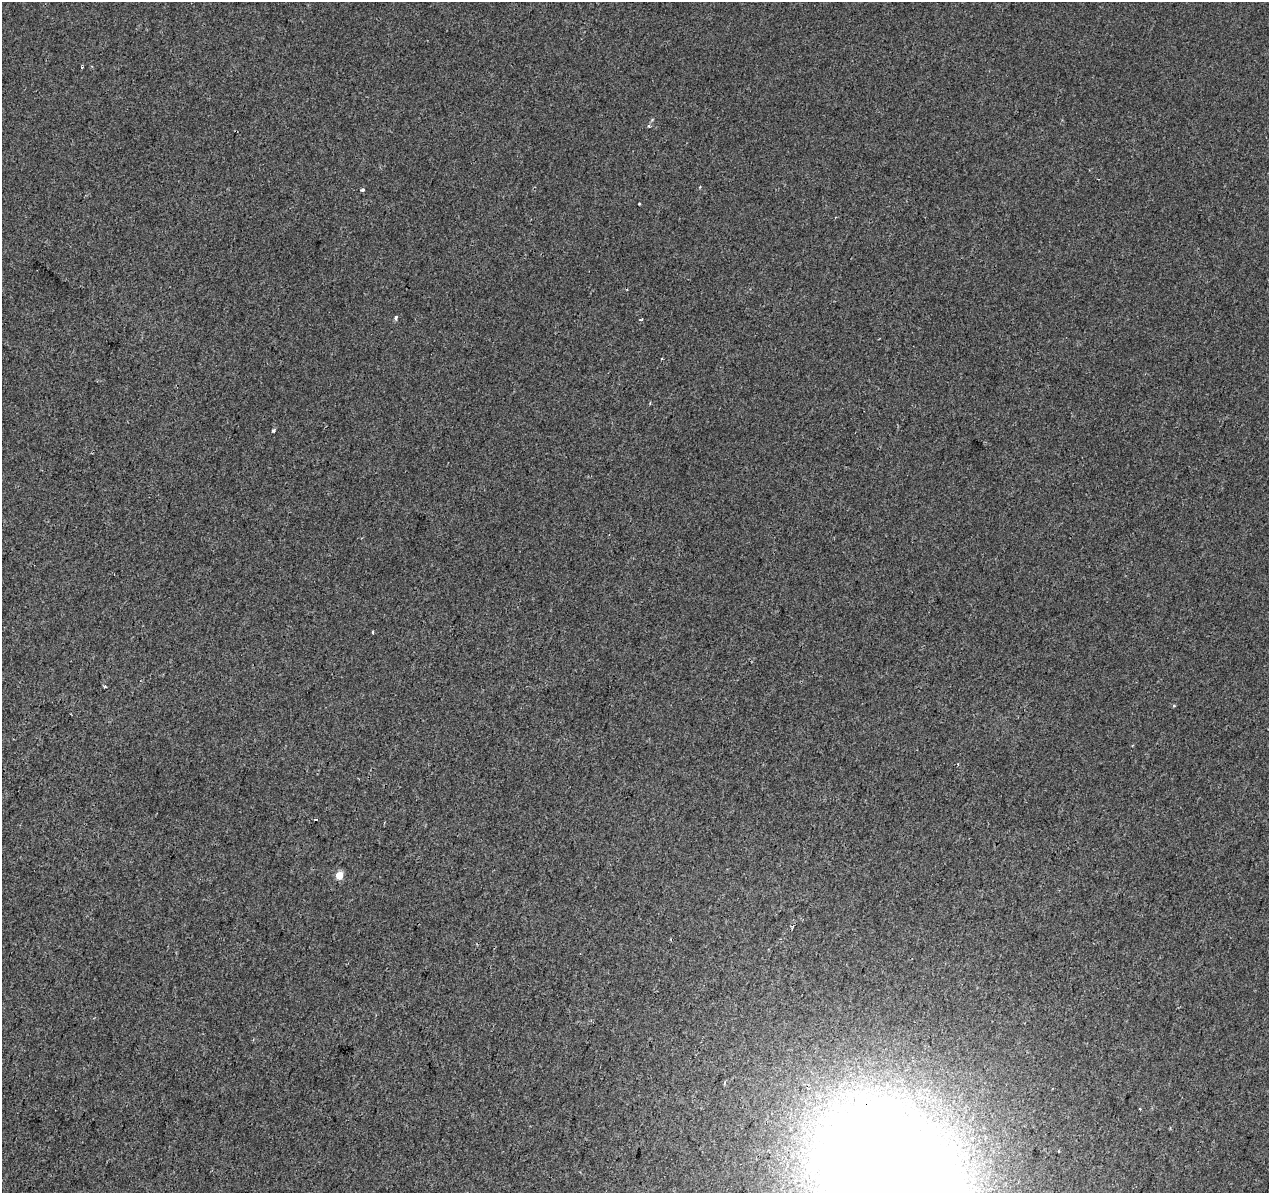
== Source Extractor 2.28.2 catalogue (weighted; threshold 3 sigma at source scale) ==
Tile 7 of 4 x 4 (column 3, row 2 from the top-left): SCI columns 2544-3810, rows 2664-3854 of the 5078 x 5267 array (HDU 1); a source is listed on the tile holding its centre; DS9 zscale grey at full resolution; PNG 1271 x 1195 px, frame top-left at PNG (2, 2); no overlay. Shown black and unused: <1% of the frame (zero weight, under 2 of 3 exposures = <1% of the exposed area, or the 3 px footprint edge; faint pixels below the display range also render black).
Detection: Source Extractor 2.28.2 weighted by HDU 2 'WHT'; one run over the whole footprint, this tile lists its part. Background 0.00233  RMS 0.003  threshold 0.0136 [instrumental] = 3 sigma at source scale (4.5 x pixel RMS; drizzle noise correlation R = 1.50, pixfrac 1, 0.0396/0.0396 arcsec/px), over >= 5 px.
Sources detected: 14; all 14 listed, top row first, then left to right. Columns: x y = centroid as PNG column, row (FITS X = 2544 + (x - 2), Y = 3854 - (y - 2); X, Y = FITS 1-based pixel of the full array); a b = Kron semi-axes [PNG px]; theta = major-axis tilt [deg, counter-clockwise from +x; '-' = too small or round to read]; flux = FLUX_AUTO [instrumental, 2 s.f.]
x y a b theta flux
82 67 3 2 - 0.53
649 126 4 4 - 0.5
362 189 3 3 - 0.66
639 204 3 2 - 0.25
396 317 3 3 - 1.1
641 319 4 3 - 0.39
273 431 4 3 - 0.38
372 632 3 2 - 0.39
105 687 3 3 - 0.34
1174 706 3 3 - 0.64
316 819 3 3 - 2.2
339 875 5 5 - 5.5
1140 1109 3 2 - 0.33
887 1168 122 90 -38 870
Overlapping masked pixels (flux is a lower limit): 1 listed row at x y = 887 1168
Isophote crosses this tile's border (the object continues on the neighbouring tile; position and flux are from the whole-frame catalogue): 1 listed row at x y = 887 1168